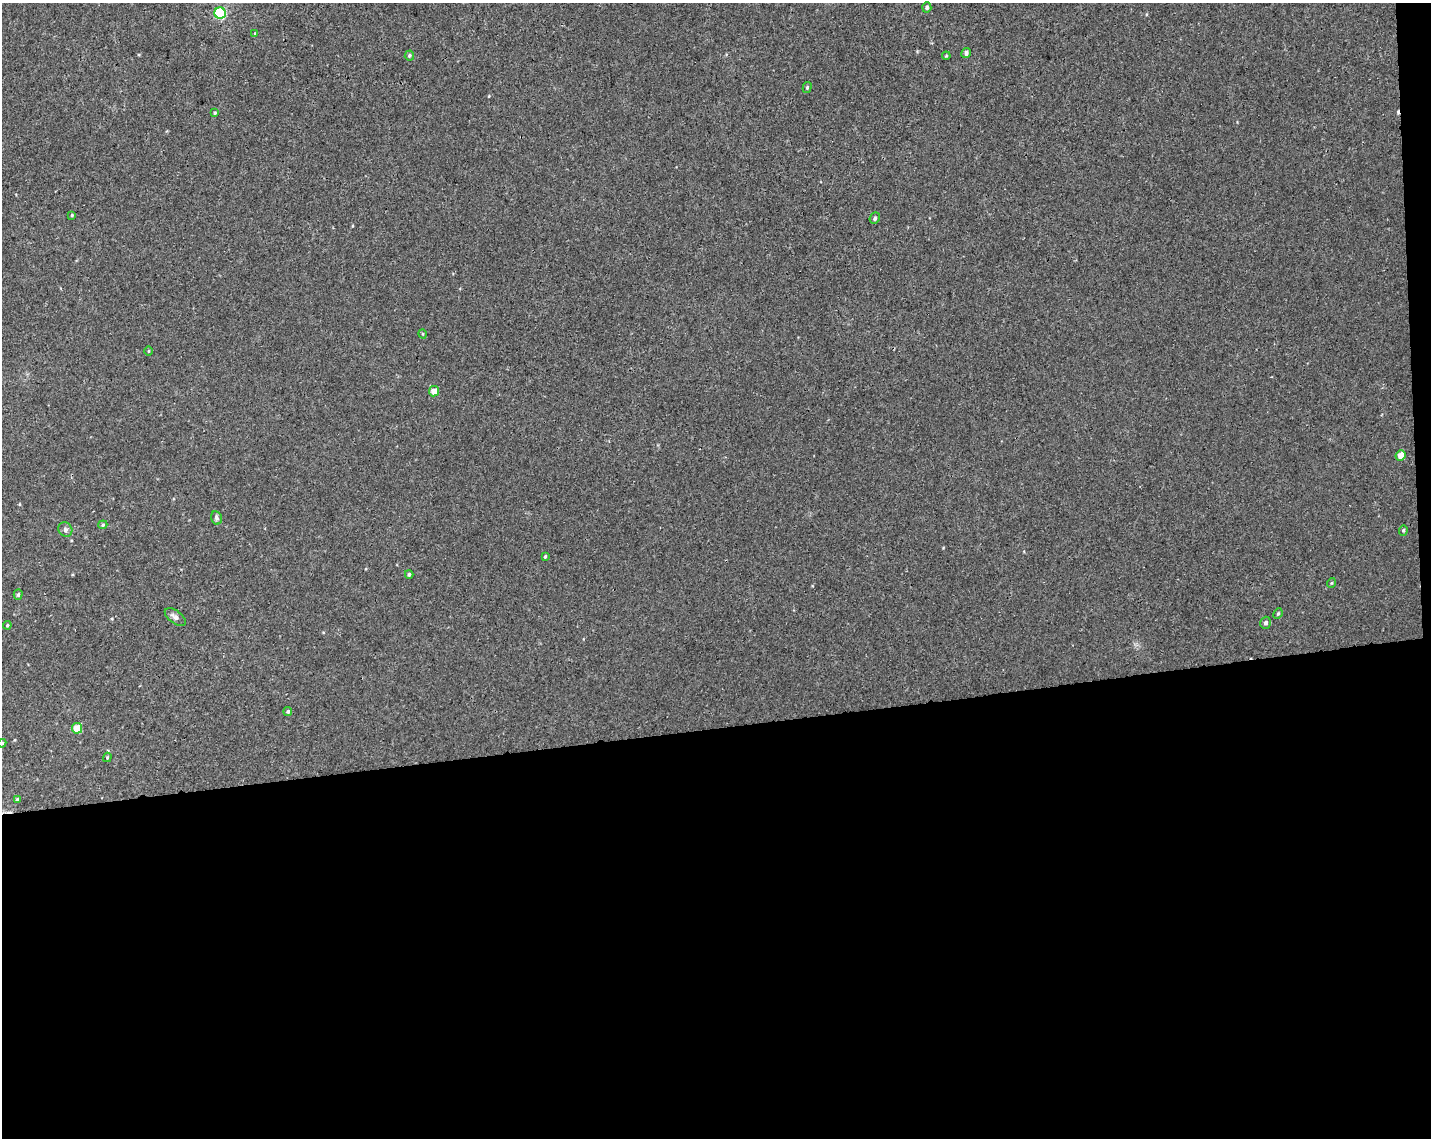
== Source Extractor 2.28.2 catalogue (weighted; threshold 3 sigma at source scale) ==
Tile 12 of 3 x 4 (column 3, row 4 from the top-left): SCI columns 2874-4302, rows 59-1194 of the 4361 x 4660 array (HDU 1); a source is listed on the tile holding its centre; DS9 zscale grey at full resolution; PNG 1433 x 1140 px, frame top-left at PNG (2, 3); each listed source drawn as its Kron ellipse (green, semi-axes under 4 px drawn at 4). Shown black and unused: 37% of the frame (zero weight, under 3 of 4 exposures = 5% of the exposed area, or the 3 px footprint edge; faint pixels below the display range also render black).
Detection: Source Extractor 2.28.2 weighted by HDU 2 'WHT'; one run over the whole footprint, this tile lists its part. Background 0.00155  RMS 0.004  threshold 0.018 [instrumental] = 3 sigma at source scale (4.5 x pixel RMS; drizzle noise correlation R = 1.50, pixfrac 1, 0.0396/0.0396 arcsec/px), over >= 5 px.
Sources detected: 33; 2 cosmic-ray / hot-pixel residue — neither listed nor drawn; the other 31 listed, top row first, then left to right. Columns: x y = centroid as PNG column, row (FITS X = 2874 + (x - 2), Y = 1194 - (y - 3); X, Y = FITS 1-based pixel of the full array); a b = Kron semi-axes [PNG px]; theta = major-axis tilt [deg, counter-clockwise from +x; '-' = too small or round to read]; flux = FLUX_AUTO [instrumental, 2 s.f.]
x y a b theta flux
927 7 5 4 - 0.89
220 13 6 5 - 38
255 33 4 4 - 0.34
966 53 5 4 - 1.4
409 55 5 5 - 0.64
946 56 4 3 - 0.38
807 88 5 4 - 0.59
215 113 4 3 - 0.45
72 215 4 4 - 0.46
875 218 6 5 - 0.9
423 334 5 3 - 0.38
149 351 5 3 - 0.33
434 391 5 5 - 3.4
1401 455 5 5 - 3.7
216 518 6 5 - 0.96
103 525 4 4 - 0.47
65 529 7 6 - 1.1
1403 530 5 4 - 0.57
545 556 4 3 - 0.51
409 574 4 3 - 0.6
1331 583 5 3 - 0.37
18 595 5 4 - 0.73
1278 614 5 4 - 0.55
175 617 12 6 -36 1.7
1266 623 6 5 - 0.9
7 625 4 3 - 0.54
288 712 4 4 - 0.65
77 728 5 5 - 5.7
2 743 4 4 - 0.49
107 757 5 4 - 0.51
17 799 4 4 - 0.76
Isophote crosses this tile's border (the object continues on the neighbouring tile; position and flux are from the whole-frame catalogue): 1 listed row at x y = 2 743